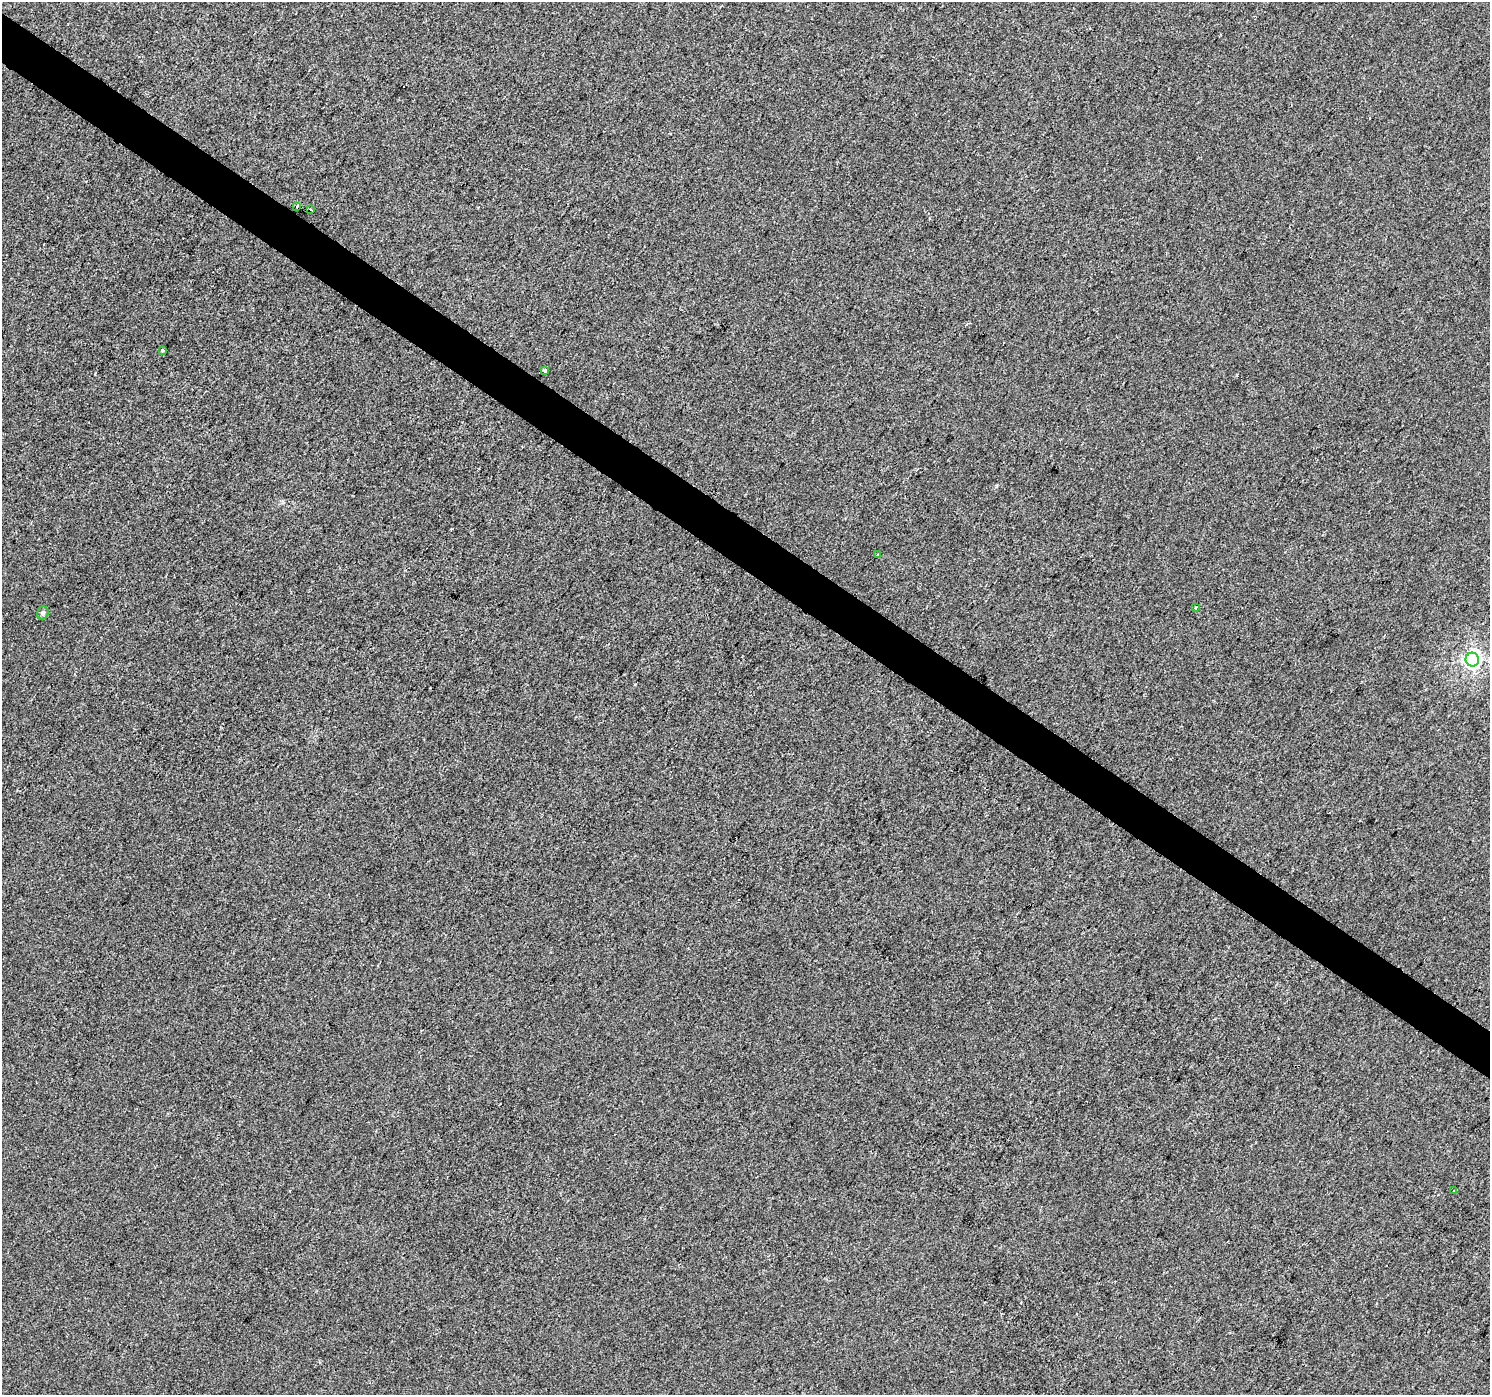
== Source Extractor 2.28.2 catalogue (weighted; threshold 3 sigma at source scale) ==
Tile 11 of 4 x 4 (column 3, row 3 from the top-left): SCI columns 2982-4469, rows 1643-3035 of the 5957 x 6003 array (HDU 1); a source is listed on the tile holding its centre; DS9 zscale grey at full resolution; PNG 1492 x 1397 px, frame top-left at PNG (2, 2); each listed source drawn as its Kron ellipse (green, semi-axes under 4 px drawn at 4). Shown black and unused: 3% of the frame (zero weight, under 2 of 3 exposures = <1% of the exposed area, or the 3 px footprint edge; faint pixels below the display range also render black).
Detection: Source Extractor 2.28.2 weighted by HDU 2 'WHT'; one run over the whole footprint, this tile lists its part. Background 8.40e-04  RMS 0.0058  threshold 0.026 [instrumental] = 3 sigma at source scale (4.5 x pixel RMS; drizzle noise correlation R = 1.50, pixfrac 1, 0.0396/0.0396 arcsec/px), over >= 5 px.
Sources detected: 9; all 9 listed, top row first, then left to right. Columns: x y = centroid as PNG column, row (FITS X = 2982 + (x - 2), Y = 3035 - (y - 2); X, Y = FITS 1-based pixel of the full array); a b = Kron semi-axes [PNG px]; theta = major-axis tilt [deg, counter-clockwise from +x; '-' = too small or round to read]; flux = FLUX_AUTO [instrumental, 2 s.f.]
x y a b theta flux
297 207 3 2 - 0.93
311 210 3 3 - 4.8
162 350 4 3 - 2.4
545 371 4 3 - 3.2
878 555 3 3 - 1.2
1196 607 3 2 - 0.68
43 613 6 5 - 1.6
1472 660 7 6 - 210
1454 1191 3 3 - 3.5